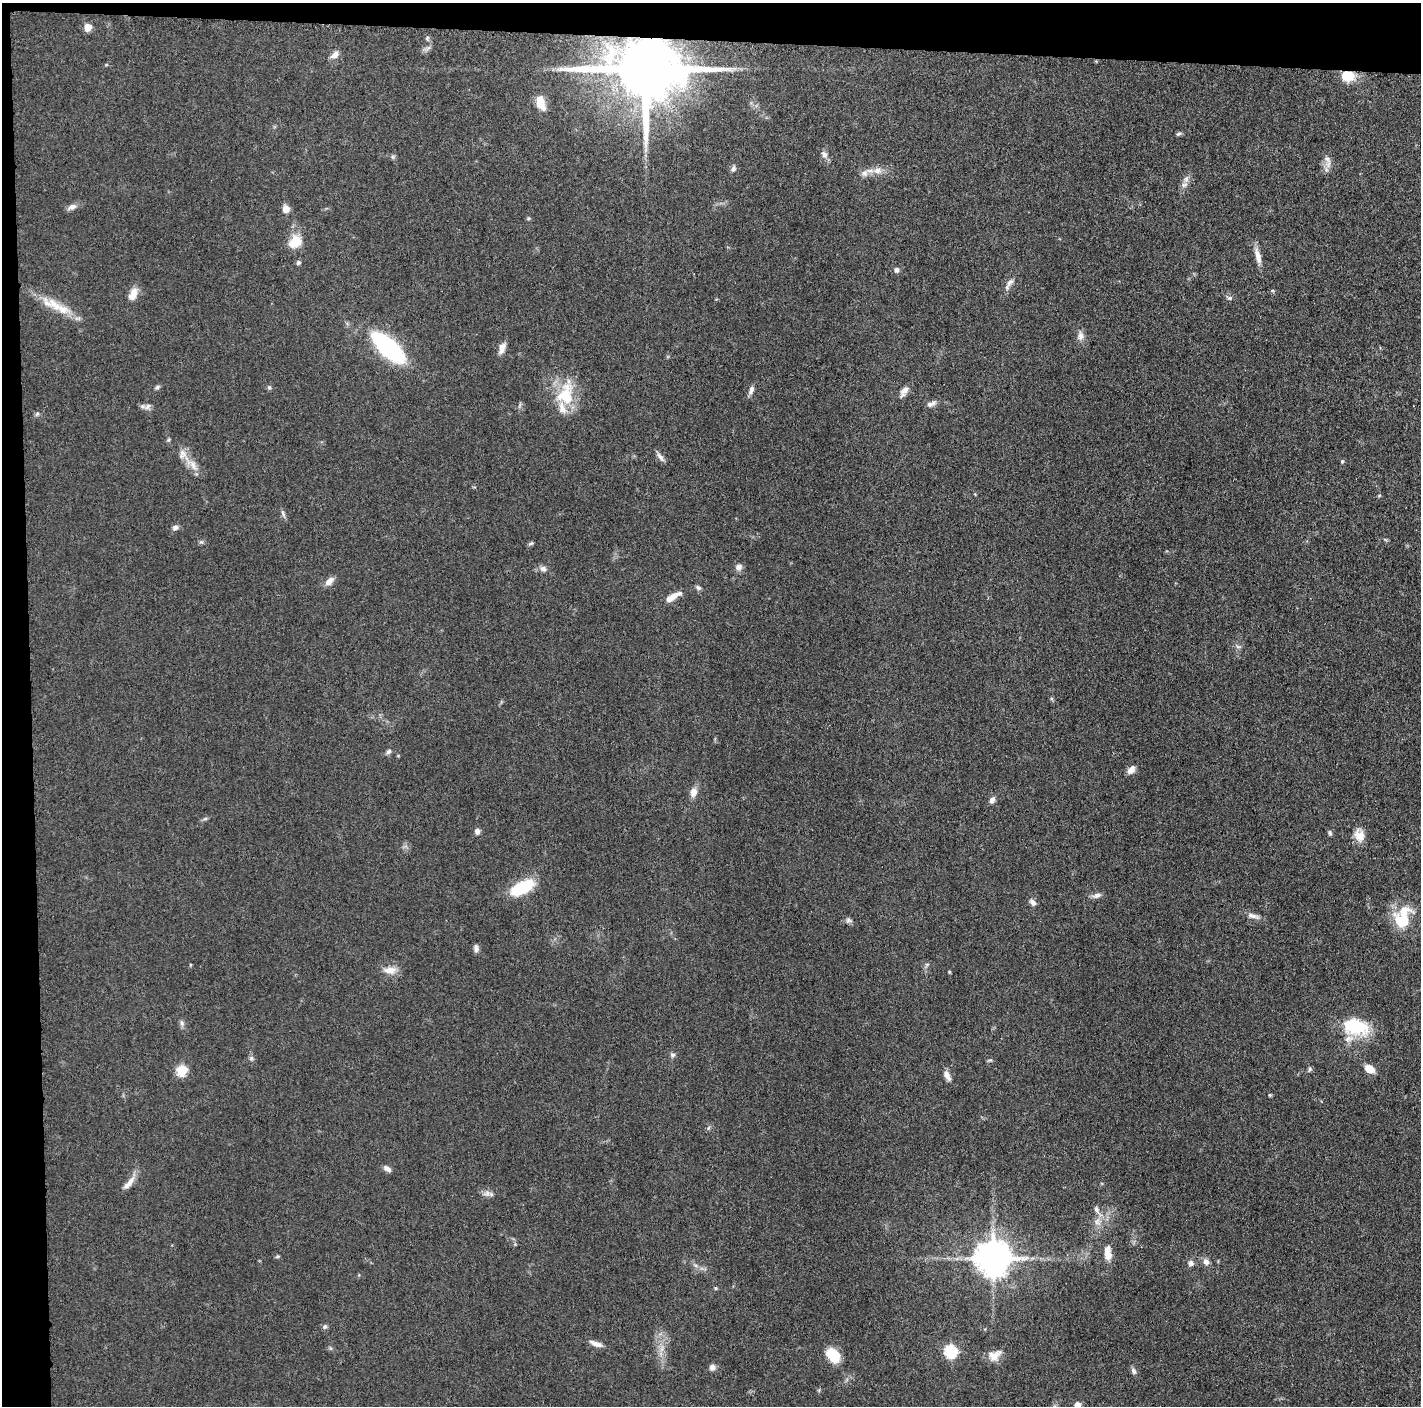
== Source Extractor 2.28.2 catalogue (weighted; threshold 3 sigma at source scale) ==
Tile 1 of 3 x 3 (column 1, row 1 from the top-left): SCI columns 7-1425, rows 2828-4231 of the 4265 x 4250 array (HDU 1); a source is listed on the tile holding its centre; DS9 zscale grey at full resolution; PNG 1423 x 1408 px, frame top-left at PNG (2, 3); no overlay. Shown black and unused: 5% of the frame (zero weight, under 3 of 5 exposures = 1% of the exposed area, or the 3 px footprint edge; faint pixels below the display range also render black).
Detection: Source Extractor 2.28.2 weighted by HDU 2 'WHT'; one run over the whole footprint, this tile lists its part. Background 0.0485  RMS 0.0053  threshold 0.0237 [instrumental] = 3 sigma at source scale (4.5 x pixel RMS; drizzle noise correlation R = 1.50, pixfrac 1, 0.05/0.05 arcsec/px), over >= 5 px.
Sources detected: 111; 1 inside a brighter object's white glare — not listed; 9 inside a brighter listed object's ellipse — not listed separately; the other 101 listed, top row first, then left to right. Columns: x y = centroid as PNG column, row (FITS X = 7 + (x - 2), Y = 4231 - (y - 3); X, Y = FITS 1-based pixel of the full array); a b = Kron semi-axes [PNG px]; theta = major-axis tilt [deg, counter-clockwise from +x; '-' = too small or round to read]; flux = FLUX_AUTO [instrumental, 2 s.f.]
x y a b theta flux
88 27 5 5 - 10
427 38 6 5 - 0.91
335 55 10 7 43 3.4
646 69 20 15 -2 6200
1348 76 15 12 -4 10
540 103 17 9 -70 8
1178 134 8 4 26 0.93
824 154 11 7 -60 2.3
393 157 6 5 - 0.92
1327 159 16 8 89 3.5
733 169 8 6 74 1.6
877 170 11 10 - 4.1
865 173 10 9 - 2.7
1186 179 9 6 75 2.1
72 207 11 7 23 2.6
286 209 8 7 - 4.2
528 218 6 5 - 0.68
295 242 16 12 44 10
1258 256 22 7 -76 4.6
298 263 6 5 - 0.99
896 270 6 5 - 1.5
1010 282 14 7 46 2.5
133 294 16 8 64 5.8
1230 298 7 5 1 1.2
54 304 36 12 -35 13
1080 336 13 8 90 2.9
388 347 29 12 -43 88
502 348 14 7 68 3.5
157 387 7 5 35 1.1
269 387 6 5 - 0.89
751 390 11 6 72 2.2
904 391 16 7 57 3.1
566 394 37 22 79 22
931 404 13 6 24 2.3
148 406 11 7 34 2.1
37 414 6 5 - 0.93
168 440 5 5 - 0.74
660 457 14 5 -56 2.2
1342 461 5 4 - 0.72
192 465 24 9 -45 6.3
1379 495 5 3 - 0.54
283 513 12 4 -66 1.3
175 527 8 7 - 1.9
1385 539 6 4 -20 0.66
201 542 6 5 - 0.94
531 543 7 4 2 0.82
739 567 10 9 - 2.3
543 569 10 8 -27 2.2
329 581 14 8 43 3.2
698 588 8 5 -31 1.3
671 597 19 7 33 5.5
1238 647 7 4 -19 1
388 752 8 6 44 1.3
1131 770 11 7 48 3
693 792 11 8 78 4
992 800 9 7 47 1.9
205 819 6 4 3 0.86
477 831 7 6 - 2
1330 833 7 5 -80 0.97
1359 835 15 12 -66 5.8
522 888 26 12 27 25
1097 895 12 6 16 2.3
1033 903 9 6 -50 2.2
1253 916 19 7 -16 3.1
848 920 8 7 - 1.4
1402 922 28 13 -44 13
476 948 9 6 89 2.1
190 965 5 3 - 0.57
390 970 18 9 0 5.3
949 972 5 3 - 0.52
182 1023 9 5 -70 1.5
1356 1026 32 23 -21 26
672 1055 6 6 - 1.3
251 1058 7 5 69 1.2
990 1060 7 4 7 0.77
1310 1069 7 4 70 0.99
1369 1069 12 7 -36 6
182 1070 6 5 - 37
947 1076 15 7 -62 3
1270 1095 4 4 - 0.54
708 1128 6 5 - 0.89
387 1169 11 6 -33 2.1
129 1183 21 7 48 4.7
487 1193 10 9 - 2.5
1097 1209 11 6 -70 2.3
1097 1222 11 8 83 3.6
277 1256 7 3 19 0.64
1107 1256 14 9 80 5.1
993 1258 10 10 - 1400
1206 1262 8 7 - 2.6
1191 1263 7 7 - 1.9
716 1288 5 4 - 0.65
325 1327 7 5 67 1.1
596 1344 16 6 -20 3.4
662 1349 10 4 81 2.3
951 1351 6 6 - 61
833 1355 13 9 -46 19
994 1355 17 12 28 5.3
712 1367 8 7 - 1.8
1134 1371 9 6 -67 1.7
1077 1405 7 6 - 3.6
Overlapping masked pixels (flux is a lower limit): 2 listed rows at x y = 646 69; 1348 76
Isophote crosses this tile's border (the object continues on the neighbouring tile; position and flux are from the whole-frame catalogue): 1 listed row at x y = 1077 1405